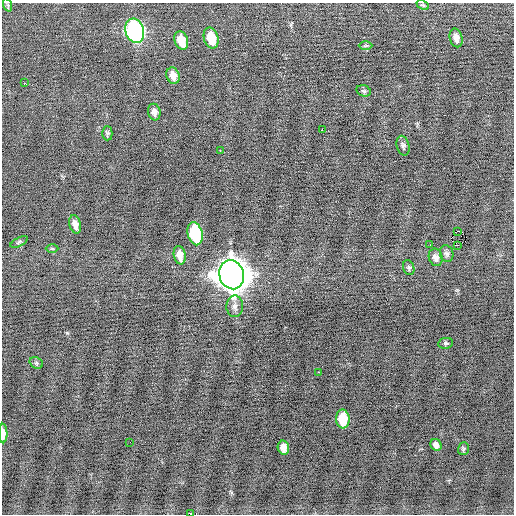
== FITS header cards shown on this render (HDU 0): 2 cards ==
NAXIS1  =                  512 / Axis length
NAXIS2  =                  512 / Axis length

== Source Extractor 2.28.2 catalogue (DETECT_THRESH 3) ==
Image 512 x 512 px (HDU 0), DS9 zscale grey, 1 PNG px = 1 image px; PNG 516 x 516 px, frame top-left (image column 1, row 512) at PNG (2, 3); each listed source drawn as its Kron ellipse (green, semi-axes under 4 px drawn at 4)
Background -0.11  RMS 0.71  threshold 2.12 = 3 sigma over >= 5 px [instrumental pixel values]
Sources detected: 38; all 38 listed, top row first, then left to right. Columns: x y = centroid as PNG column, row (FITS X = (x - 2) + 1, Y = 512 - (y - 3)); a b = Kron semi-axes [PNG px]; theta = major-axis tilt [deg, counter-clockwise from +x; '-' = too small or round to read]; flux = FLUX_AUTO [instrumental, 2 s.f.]
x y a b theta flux
8 5 7 4 -71 66
423 5 7 4 -25 72
135 31 12 9 -74 12000
211 38 11 7 -75 1200
456 38 9 6 -77 260
181 40 9 6 -71 890
365 46 7 3 1 52
173 76 8 6 -70 460
24 83 2 2 - 580
364 91 7 5 -15 92
154 112 8 6 -78 230
322 130 2 2 - 530
107 133 7 5 89 81
403 146 10 6 -75 140
220 150 2 2 - 290
75 224 9 6 -75 300
458 231 2 2 - 5300
195 234 12 7 -76 4400
19 242 9 4 26 79
430 245 2 2 - 150
458 245 2 2 - 4400
52 249 6 4 0 59
447 254 8 6 -78 140
180 255 9 6 -78 490
436 257 9 7 -73 240
409 268 7 5 -71 89
232 275 14 12 -74 96000
235 306 10 8 88 230
446 343 7 5 10 86
36 363 7 5 -22 81
319 372 3 2 - 230
343 419 9 7 -87 1300
3 433 10 4 -90 400
130 442 2 2 - 30
436 445 6 5 - 210
283 448 7 5 -78 340
463 449 6 5 - 76
191 514 2 2 - 510
At the frame edge (FLAGS 8, measured only in part): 2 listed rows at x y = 3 433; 191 514